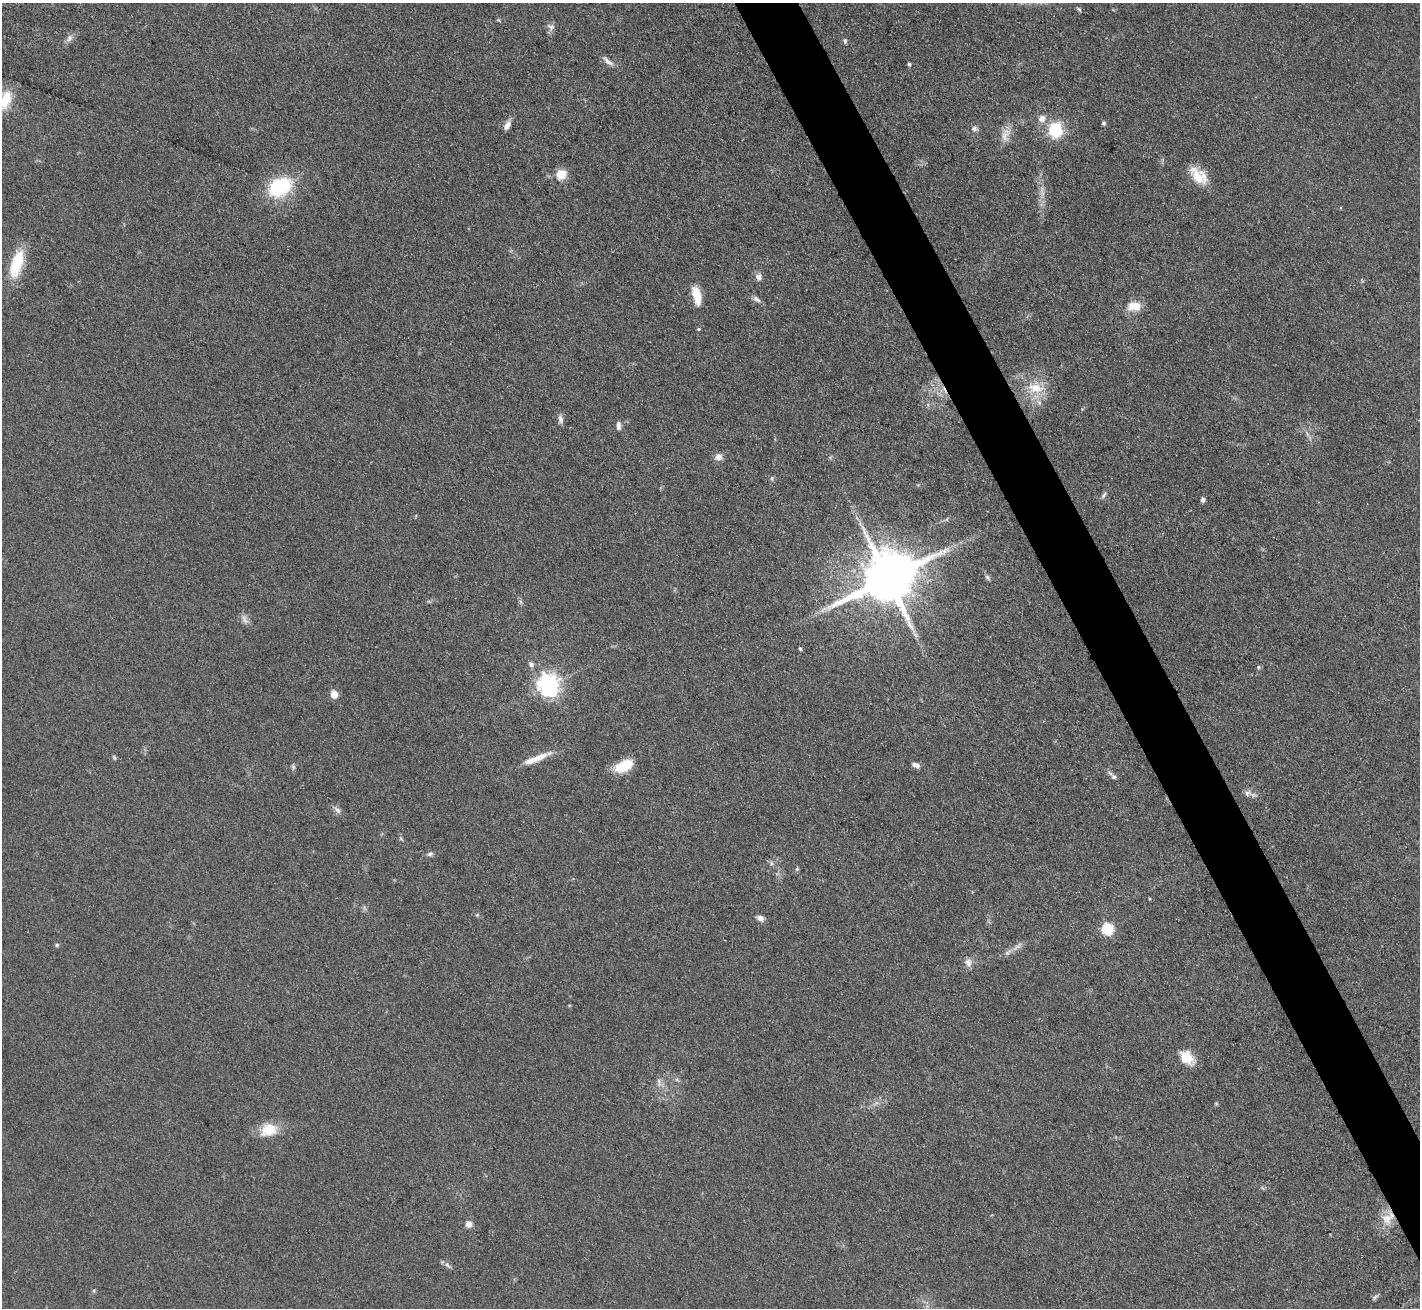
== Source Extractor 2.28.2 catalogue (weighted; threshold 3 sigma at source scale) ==
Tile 6 of 4 x 4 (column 2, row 2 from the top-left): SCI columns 1419-2836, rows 2762-4067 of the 5672 x 5659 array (HDU 1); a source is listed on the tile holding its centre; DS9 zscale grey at full resolution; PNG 1422 x 1310 px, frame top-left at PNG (2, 3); no overlay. Shown black and unused: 4% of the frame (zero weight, under 3 of 4 exposures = <1% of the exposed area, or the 3 px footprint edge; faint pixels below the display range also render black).
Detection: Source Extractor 2.28.2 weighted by HDU 2 'WHT'; one run over the whole footprint, this tile lists its part. Background 0.0921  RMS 0.0064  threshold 0.0286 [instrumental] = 3 sigma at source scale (4.5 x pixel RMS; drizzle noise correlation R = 1.50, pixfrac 1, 0.05/0.05 arcsec/px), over >= 5 px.
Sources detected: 69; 4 too faint to see at this stretch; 1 inside a brighter object's white glare — not listed; the other 64 listed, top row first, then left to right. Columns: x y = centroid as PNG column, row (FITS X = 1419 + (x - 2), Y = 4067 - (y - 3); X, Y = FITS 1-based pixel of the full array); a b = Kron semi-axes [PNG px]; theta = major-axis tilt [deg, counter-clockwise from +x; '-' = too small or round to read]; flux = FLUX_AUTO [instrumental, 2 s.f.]
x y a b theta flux
1079 9 8 4 -41 1
551 27 11 7 -21 2.6
69 38 13 6 59 2.8
845 41 8 5 -82 1.3
607 61 19 6 -39 3.8
909 64 5 4 - 1.2
5 100 27 14 70 16
1042 118 9 9 - 4.5
1103 123 5 4 - 1.5
507 125 12 6 57 4
974 128 8 7 - 2.1
1056 130 14 12 88 30
1005 134 21 11 75 7.3
561 174 11 10 - 10
1199 176 25 14 -43 15
280 187 26 18 29 45
17 264 31 12 73 27
758 277 9 8 - 3.1
697 296 21 9 -77 12
756 299 13 6 -36 2.5
1134 306 17 11 3 10
699 329 3 3 - 1.4
1036 388 24 13 0 15
560 419 12 6 -77 2.7
618 426 10 6 89 2.6
1307 434 14 2 -54 1.8
718 457 9 9 - 4
772 478 7 5 -71 1.2
1104 495 12 4 55 1.7
1203 500 5 5 - 1.9
988 577 10 5 -51 1.7
887 578 15 14 - 4300
244 619 16 7 -66 3.4
915 635 8 5 -37 1.9
800 648 5 4 - 1.1
531 664 7 6 - 2.3
1258 667 6 5 - 1.2
549 684 8 7 - 420
334 694 5 5 - 13
114 758 6 5 - 1
536 759 34 8 22 11
916 765 11 6 -24 2.6
624 766 17 10 27 22
293 767 7 5 -62 1.2
1114 777 8 6 -45 2
1247 793 10 6 29 2.5
337 810 12 6 -52 2.6
401 839 7 3 -38 0.85
430 854 8 6 19 1.7
771 863 6 4 -72 1.2
797 869 6 4 72 0.94
477 915 5 4 - 0.8
760 918 9 6 -27 3.1
1107 929 6 6 - 65
57 945 6 5 - 1
1018 946 17 6 40 4
968 963 11 9 -77 3.7
1187 1058 17 11 -41 14
659 1082 14 5 -76 2.8
269 1130 23 16 17 15
1388 1218 22 14 37 11
469 1224 8 8 - 3.5
447 1265 11 5 -55 2
94 1290 5 5 - 0.94
Overlapping masked pixels (flux is a lower limit): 1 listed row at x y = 1388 1218
Isophote crosses this tile's border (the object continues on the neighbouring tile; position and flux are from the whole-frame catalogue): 1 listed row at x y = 5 100